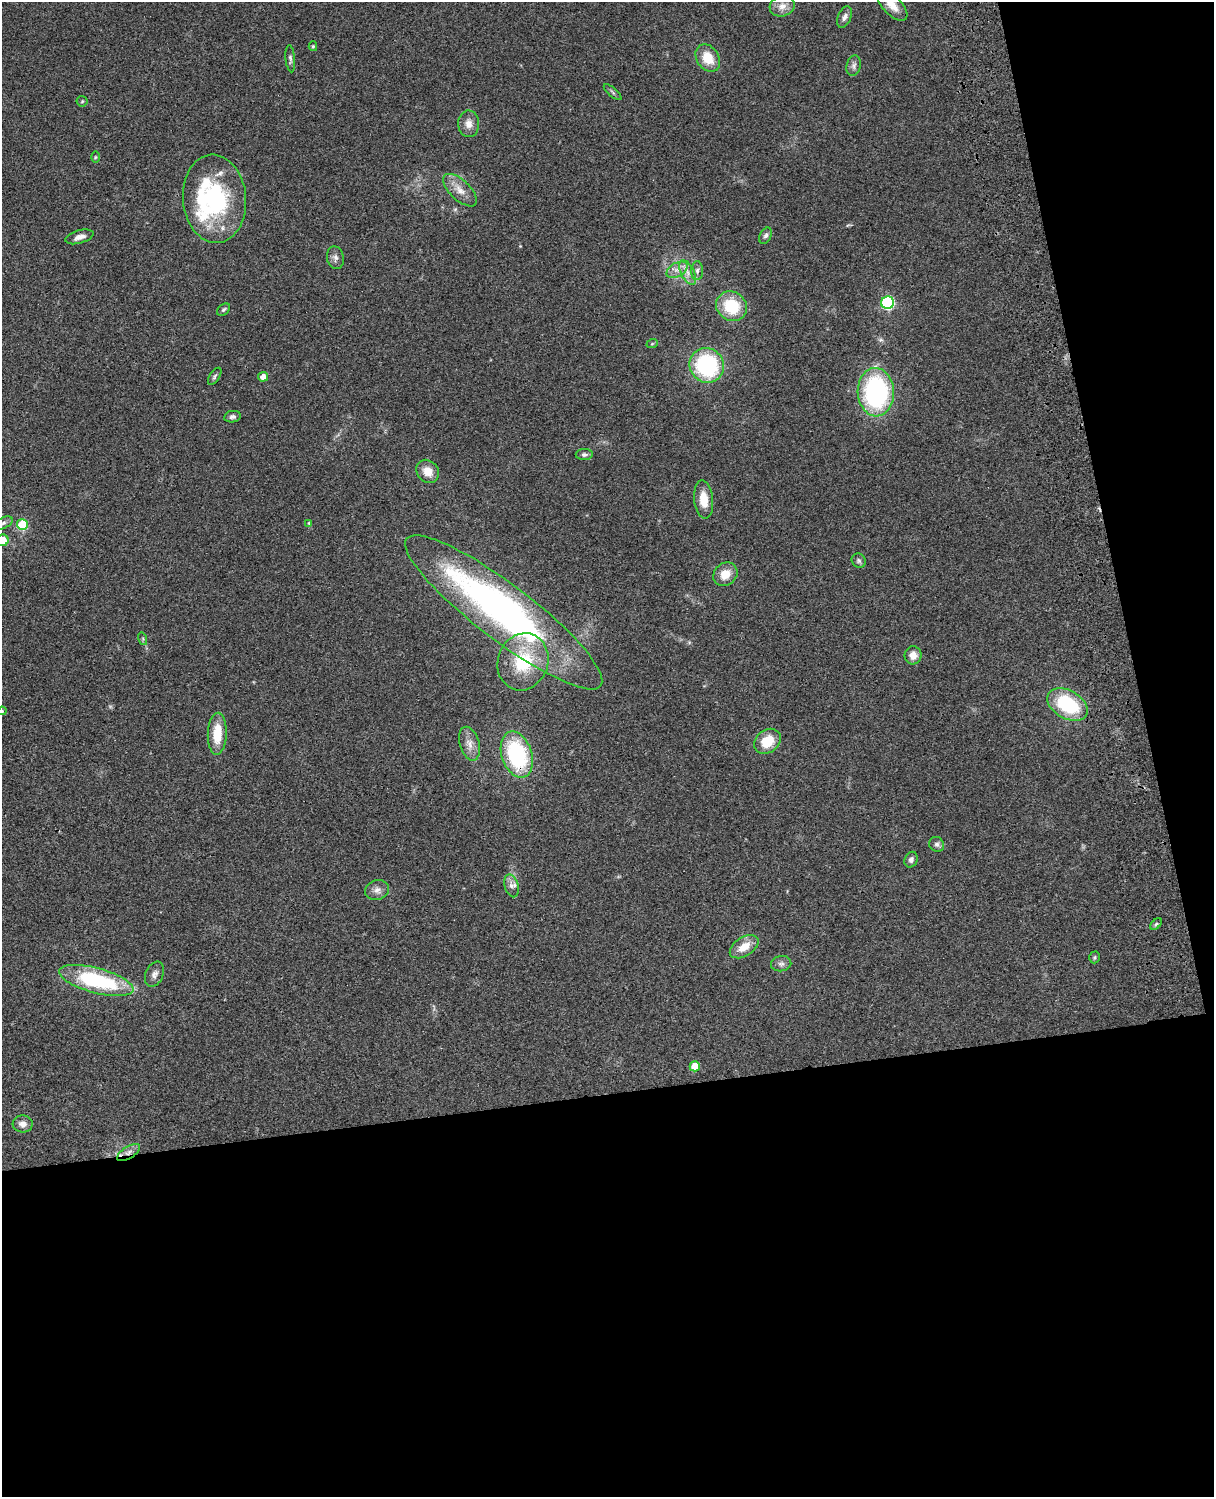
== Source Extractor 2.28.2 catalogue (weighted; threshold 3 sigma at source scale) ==
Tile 12 of 4 x 3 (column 4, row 3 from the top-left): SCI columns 3757-4968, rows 277-1771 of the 5086 x 4926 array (HDU 1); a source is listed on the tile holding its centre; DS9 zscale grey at full resolution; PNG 1216 x 1499 px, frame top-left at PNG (2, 2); each listed source drawn as its Kron ellipse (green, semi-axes under 4 px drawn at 4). Shown black and unused: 33% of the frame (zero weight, under 3 of 4 exposures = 6% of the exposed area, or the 3 px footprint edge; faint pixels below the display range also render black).
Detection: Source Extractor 2.28.2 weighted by HDU 2 'WHT'; one run over the whole footprint, this tile lists its part. Background 0.0877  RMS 0.0061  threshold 0.0274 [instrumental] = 3 sigma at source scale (4.5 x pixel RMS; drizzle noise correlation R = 1.50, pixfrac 1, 0.05/0.05 arcsec/px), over >= 5 px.
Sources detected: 65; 3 inside a brighter object's white glare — neither listed nor drawn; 2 inside a brighter listed object's ellipse — not listed separately; the other 60 listed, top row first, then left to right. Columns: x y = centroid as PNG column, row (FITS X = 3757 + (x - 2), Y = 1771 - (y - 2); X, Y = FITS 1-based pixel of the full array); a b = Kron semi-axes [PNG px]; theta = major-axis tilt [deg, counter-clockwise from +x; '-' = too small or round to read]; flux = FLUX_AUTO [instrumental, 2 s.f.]
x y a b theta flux
892 5 20 9 -46 7
782 6 13 10 16 5.1
844 17 11 6 66 2.4
313 46 5 4 - 0.75
708 58 15 11 -56 12
290 59 13 4 -85 1.6
854 66 10 7 78 2.1
613 92 11 3 -41 1
82 101 5 5 - 0.81
469 124 13 10 -88 4.9
95 157 6 4 89 0.7
460 190 21 10 -44 6.9
214 199 44 31 -85 67
766 236 9 5 62 1.7
79 237 14 6 17 3.5
335 258 11 8 -78 2.6
677 270 11 7 30 4
697 271 9 6 89 2.1
688 272 13 6 -63 4.1
887 303 6 6 - 77
731 306 16 14 -33 23
224 310 7 5 40 1.2
652 344 6 3 19 0.68
707 365 18 17 - 63
215 376 10 5 57 1.3
263 377 5 5 - 4.4
876 392 24 18 -87 96
232 417 8 5 9 2
584 455 8 5 1 1.7
428 471 12 10 -48 7.2
704 499 19 9 -84 9.4
3 523 10 5 25 2
309 523 4 4 - 0.82
22 525 5 5 - 30
3 540 6 5 - 9.8
859 561 7 6 - 1.4
725 574 13 11 40 8.4
504 612 122 28 -37 250
143 639 6 4 -73 0.8
913 655 9 8 - 5.1
523 662 29 25 70 32
1068 705 22 14 -30 42
2 711 4 3 - 0.49
217 734 21 9 88 14
767 741 14 11 39 14
469 744 17 9 -73 5.4
517 755 23 15 -72 60
937 844 8 7 - 1.8
911 860 8 6 67 2
511 886 12 7 -74 3.1
377 890 12 9 14 3.7
1156 924 7 4 45 0.94
744 947 16 9 32 8.7
1094 957 6 5 - 0.97
781 964 10 7 7 2.4
154 974 13 8 67 3
96 980 38 12 -15 61
695 1066 5 5 - 13
23 1124 10 8 -3 3.8
129 1152 13 6 32 3.3
Overlapping masked pixels (flux is a lower limit): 3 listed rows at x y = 504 612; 517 755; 129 1152
Isophote crosses this tile's border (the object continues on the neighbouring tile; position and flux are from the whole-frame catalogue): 4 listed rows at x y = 892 5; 3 523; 3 540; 2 711